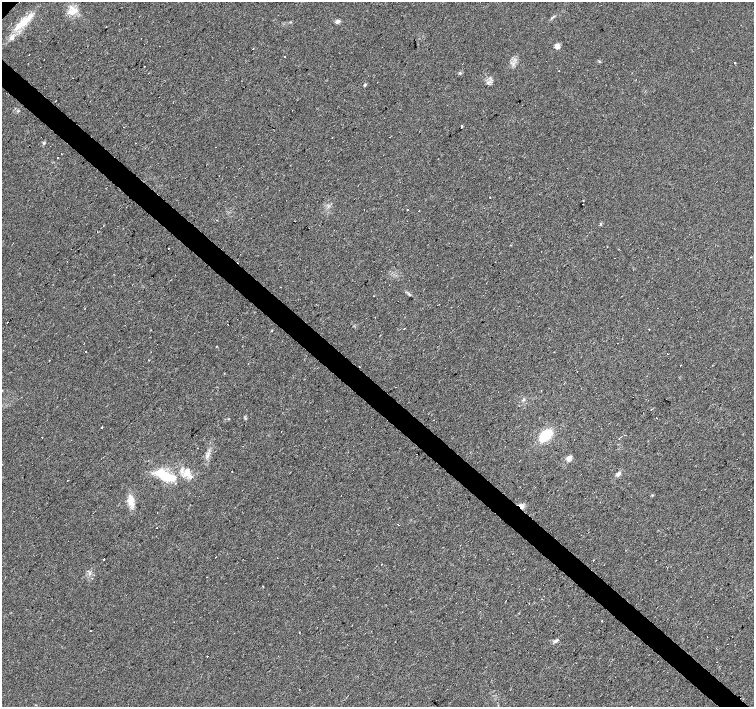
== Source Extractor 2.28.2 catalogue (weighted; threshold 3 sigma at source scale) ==
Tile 6 of 4 x 4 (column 2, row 2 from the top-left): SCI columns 1508-3011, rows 3046-4454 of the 6019 x 6023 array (HDU 1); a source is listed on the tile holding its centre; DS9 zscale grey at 2 x 2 block average (1 PNG px = mean of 2 x 2 image px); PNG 756 x 709 px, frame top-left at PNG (2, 2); no overlay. Shown black and unused: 4% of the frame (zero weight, under 2 of 3 exposures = <1% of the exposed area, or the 3 px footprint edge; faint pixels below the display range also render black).
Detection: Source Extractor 2.28.2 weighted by HDU 2 'WHT'; one run over the whole footprint, this tile lists its part. Background 0.0279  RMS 0.0059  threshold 0.0267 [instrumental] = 3 sigma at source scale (4.5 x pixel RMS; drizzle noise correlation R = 1.50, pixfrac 1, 0.0396/0.0396 arcsec/px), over >= 5 px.
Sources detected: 97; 30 cosmic-ray / hot-pixel residue — not listed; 2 inside a brighter listed object's ellipse — not listed separately; the other 65 listed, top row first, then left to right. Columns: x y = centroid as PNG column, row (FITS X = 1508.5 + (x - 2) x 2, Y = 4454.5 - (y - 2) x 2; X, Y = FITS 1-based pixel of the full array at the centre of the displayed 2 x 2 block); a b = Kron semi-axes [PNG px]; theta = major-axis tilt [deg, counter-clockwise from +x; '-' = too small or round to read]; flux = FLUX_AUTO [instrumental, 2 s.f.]
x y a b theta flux
73 12 13 7 27 13
554 16 3 2 - 1.2
337 21 5 5 - 3.5
23 22 30 7 40 32
557 46 3 3 - 19
253 49 2 2 - 2.6
284 56 2 2 - 19
734 63 2 2 - 3.2
145 66 2 2 - 0.77
559 71 2 2 - 2
460 73 3 3 - 1.7
488 83 5 3 - 2.5
365 85 3 2 - 2.9
18 111 3 2 - 1.2
461 126 2 2 - 9.4
332 137 2 2 - 0.6
44 143 3 2 - 1.3
135 143 2 2 - 1
61 153 2 2 - 1.6
58 157 2 2 - 11
490 197 2 2 - 2.7
583 200 2 2 - 0.64
407 210 2 2 - 3.4
217 220 2 2 - 2.5
294 221 2 2 - 0.55
600 224 4 2 - 1.1
168 248 2 2 - 0.7
703 312 2 2 - 0.52
227 321 2 2 - 0.61
8 322 2 2 - 6.6
649 329 2 2 - 9.7
86 351 2 2 - 1.4
151 352 2 2 - 0.59
667 354 2 2 - 2.1
49 360 2 2 - 2.5
149 360 2 2 - 0.64
577 371 2 2 - 1.3
396 387 2 2 - 1.9
523 400 3 3 - 1.4
651 409 2 2 - 1.8
101 427 2 2 - 1.2
546 435 12 8 44 41
625 435 2 2 - 0.61
619 439 2 2 - 1.2
208 455 8 3 63 4.3
569 458 6 4 65 7.4
353 470 2 2 - 1.1
232 471 2 2 - 14
187 472 9 8 - 14
619 473 6 4 26 3.4
164 475 23 8 -24 51
652 495 3 3 - 0.92
130 501 15 8 -79 14
521 506 6 5 - 6.4
749 510 2 2 - 1.3
157 513 2 2 - 0.73
398 525 2 2 - 26
277 558 2 2 - 0.86
104 559 2 2 - 3.4
381 564 2 2 - 0.9
263 586 2 2 - 2
299 633 2 2 - 1.3
555 641 6 4 34 3.8
207 656 2 2 - 2.6
498 705 2 2 - 2.5
Overlapping masked pixels (flux is a lower limit): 1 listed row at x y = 521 506
Diffuse or blended objects may show on this block-average render without a row.